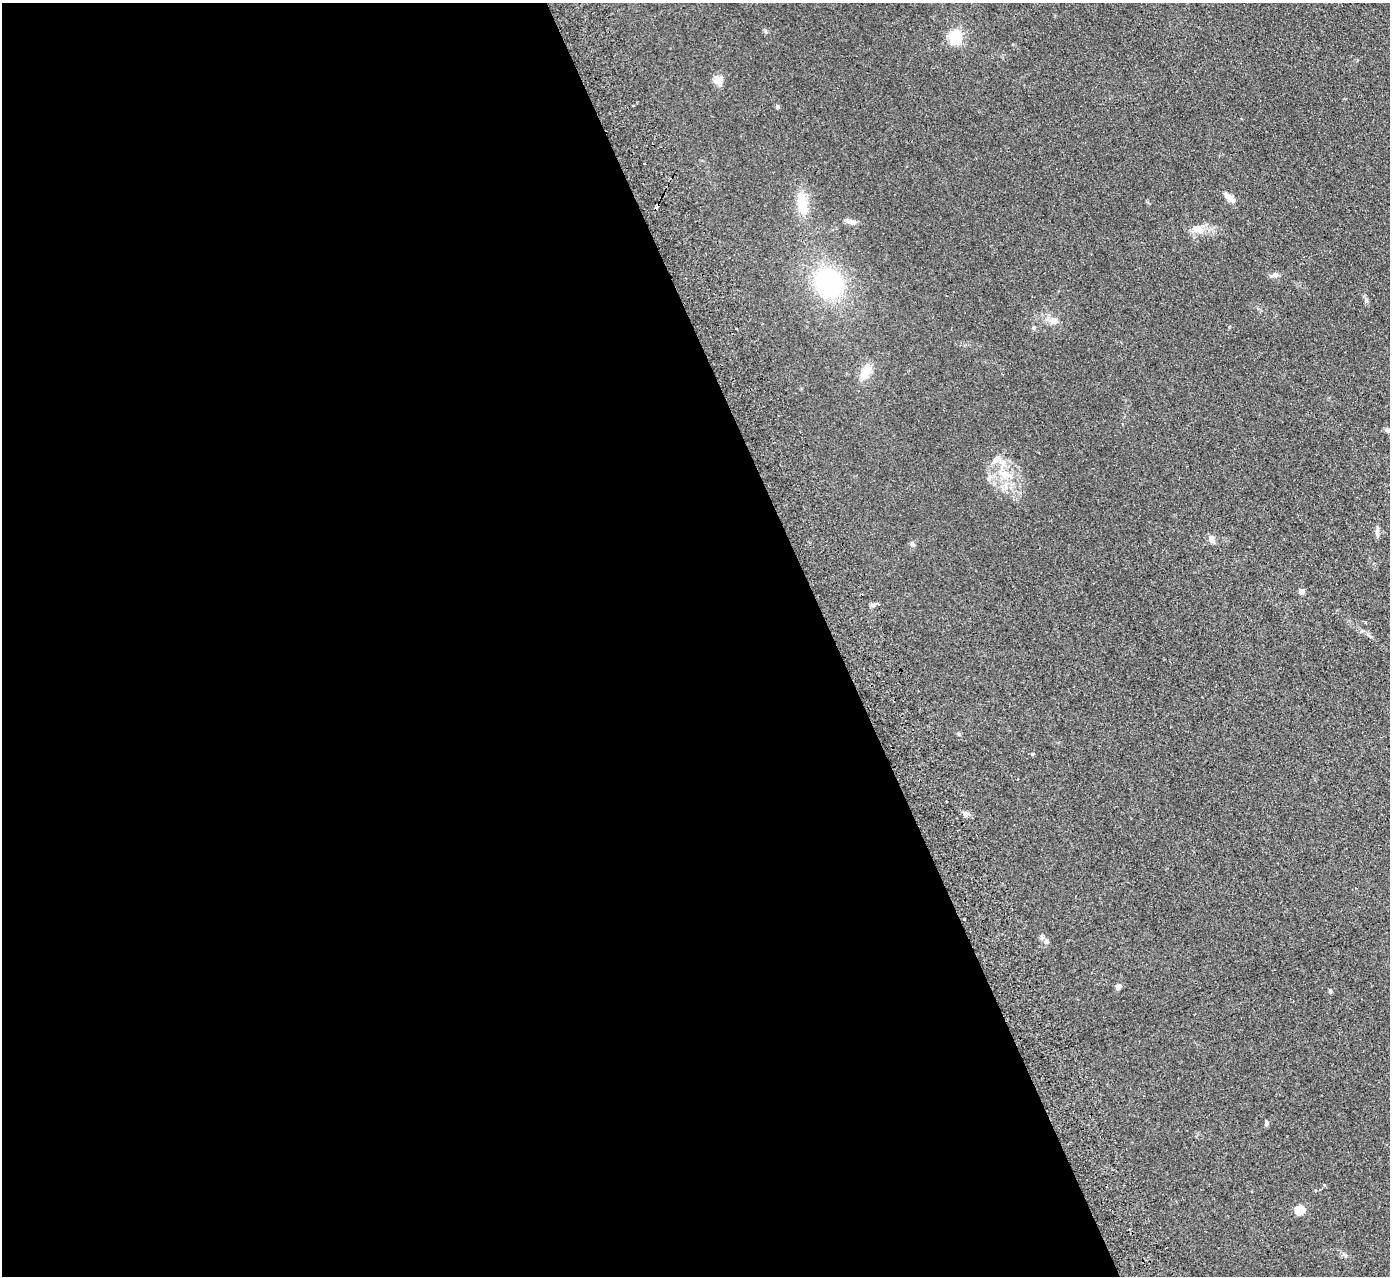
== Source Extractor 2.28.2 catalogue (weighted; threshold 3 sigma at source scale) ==
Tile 9 of 4 x 4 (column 1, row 3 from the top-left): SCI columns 56-1443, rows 1456-2729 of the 5659 x 5589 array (HDU 1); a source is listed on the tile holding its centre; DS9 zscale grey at full resolution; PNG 1392 x 1278 px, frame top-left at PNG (2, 3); no overlay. Shown black and unused: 60% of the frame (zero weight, under 2 of 3 exposures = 3% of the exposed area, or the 3 px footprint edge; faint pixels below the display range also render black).
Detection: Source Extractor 2.28.2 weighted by HDU 2 'WHT'; one run over the whole footprint, this tile lists its part. Background 0.126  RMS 0.012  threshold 0.0538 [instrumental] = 3 sigma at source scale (4.5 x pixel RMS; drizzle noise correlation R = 1.50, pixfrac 1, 0.05/0.05 arcsec/px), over >= 5 px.
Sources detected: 32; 1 cosmic-ray / hot-pixel residue — not listed; the other 31 listed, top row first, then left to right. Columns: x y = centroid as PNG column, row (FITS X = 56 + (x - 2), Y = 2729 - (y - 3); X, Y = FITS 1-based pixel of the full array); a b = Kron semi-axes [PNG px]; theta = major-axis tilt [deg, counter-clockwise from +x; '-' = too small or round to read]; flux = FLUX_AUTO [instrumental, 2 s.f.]
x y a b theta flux
955 37 6 6 - 210
719 80 14 10 -88 7.9
633 105 3 2 - 1.1
777 106 5 4 - 2.2
644 164 3 3 - 30
1229 198 19 6 -42 7.4
802 203 29 11 -82 29
851 222 15 6 -13 5.2
1199 229 13 9 -28 11
1274 275 11 6 13 3.6
828 282 29 24 -61 130
1054 321 12 9 -3 7.5
865 372 24 10 59 15
996 459 13 7 45 7.7
1005 474 13 10 -47 14
989 478 8 7 - 4.3
1377 532 13 5 -87 3.5
1211 538 9 7 -62 4.2
912 544 8 3 -45 1.6
1302 591 4 4 - 9
873 605 7 5 2 2.9
958 734 6 4 -20 1.5
965 814 6 5 - 2.7
1075 896 3 2 - 0.89
964 919 3 2 - 0.99
1042 937 7 4 -72 2
1046 941 7 5 69 2.3
1118 987 7 6 - 3.9
1330 991 5 4 - 1.7
1266 1123 8 4 83 1.9
1299 1210 5 5 - 48
Unlisted compact peaks at least as high as the median listed source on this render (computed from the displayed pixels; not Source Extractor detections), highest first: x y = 1366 301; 1032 754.